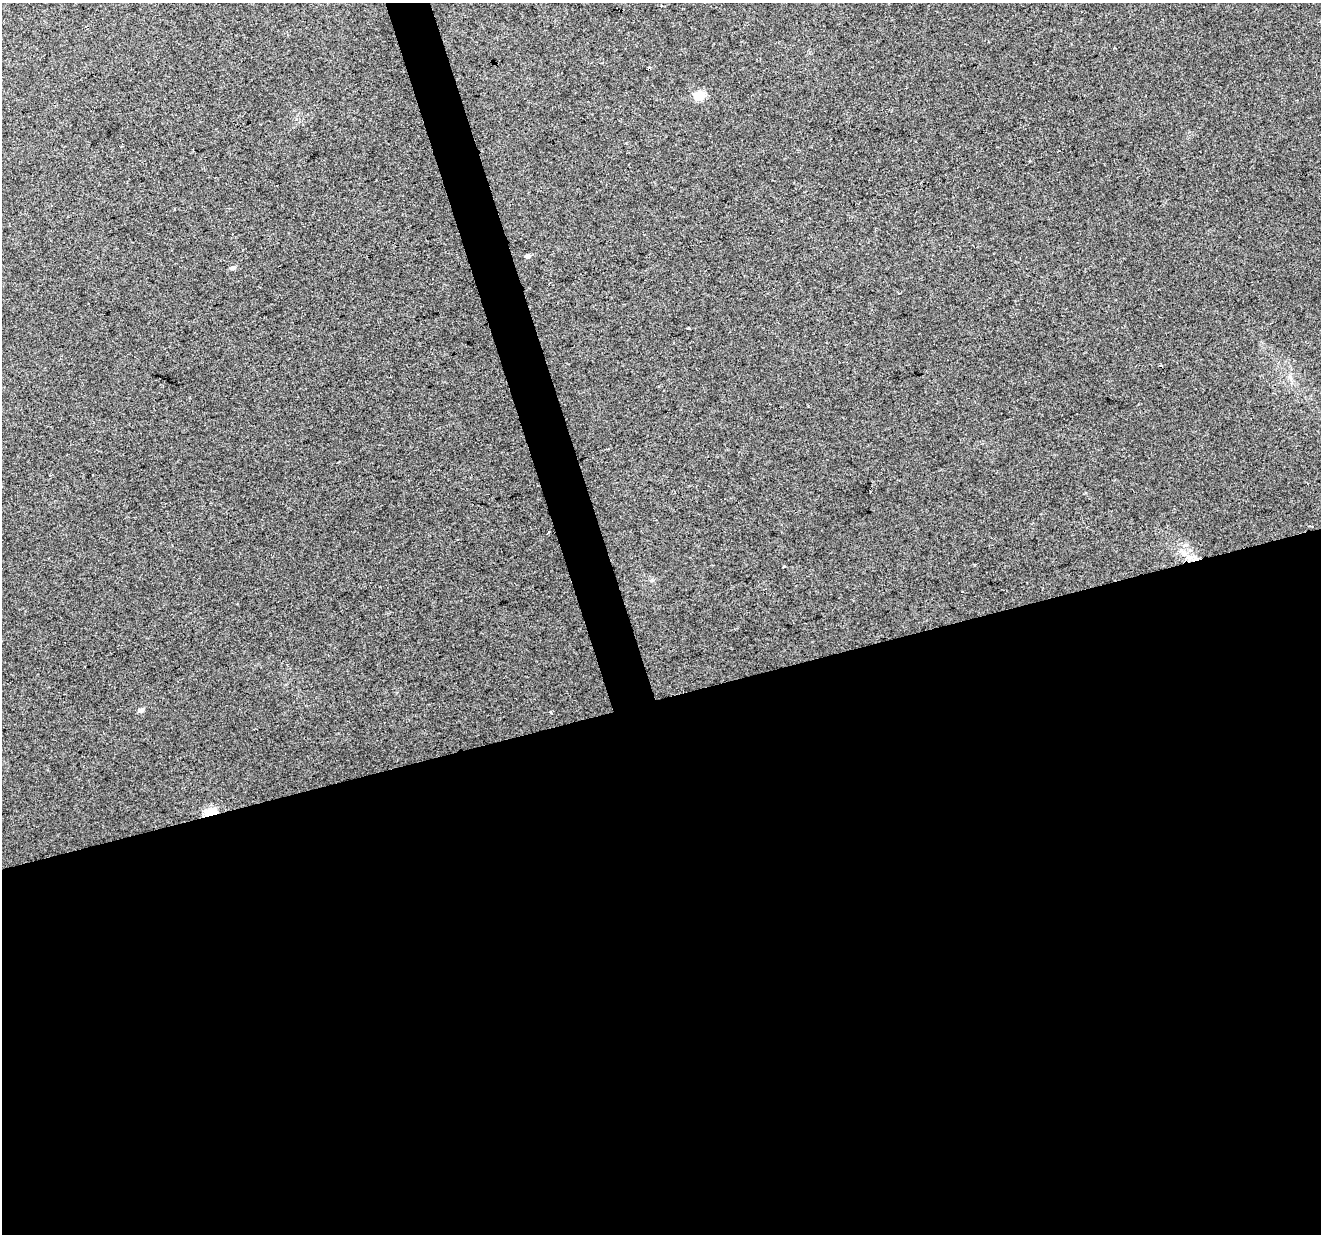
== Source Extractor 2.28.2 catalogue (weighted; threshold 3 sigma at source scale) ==
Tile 15 of 4 x 4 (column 3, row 4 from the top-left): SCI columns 2639-3957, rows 55-1286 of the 5276 x 5088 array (HDU 1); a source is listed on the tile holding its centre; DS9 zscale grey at full resolution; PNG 1323 x 1236 px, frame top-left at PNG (2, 3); no overlay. Shown black and unused: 45% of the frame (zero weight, under 2 of 3 exposures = <1% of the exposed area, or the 3 px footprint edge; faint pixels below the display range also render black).
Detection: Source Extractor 2.28.2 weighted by HDU 2 'WHT'; one run over the whole footprint, this tile lists its part. Background 0.0181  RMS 0.0066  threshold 0.0297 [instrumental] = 3 sigma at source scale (4.5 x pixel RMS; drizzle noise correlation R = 1.50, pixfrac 1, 0.0396/0.0396 arcsec/px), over >= 5 px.
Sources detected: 9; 3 cosmic-ray / hot-pixel residue — not listed; the other 6 listed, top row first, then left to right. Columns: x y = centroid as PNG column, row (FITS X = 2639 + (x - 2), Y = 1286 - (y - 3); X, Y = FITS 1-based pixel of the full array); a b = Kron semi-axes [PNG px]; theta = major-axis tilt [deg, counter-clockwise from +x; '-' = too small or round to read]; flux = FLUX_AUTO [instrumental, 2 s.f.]
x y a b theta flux
699 95 12 10 14 8.9
528 256 6 5 - 1.7
233 268 6 6 - 1.5
689 328 3 2 - 1.1
141 710 6 5 - 2.9
211 813 6 4 21 67
Overlapping masked pixels (flux is a lower limit): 1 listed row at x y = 211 813